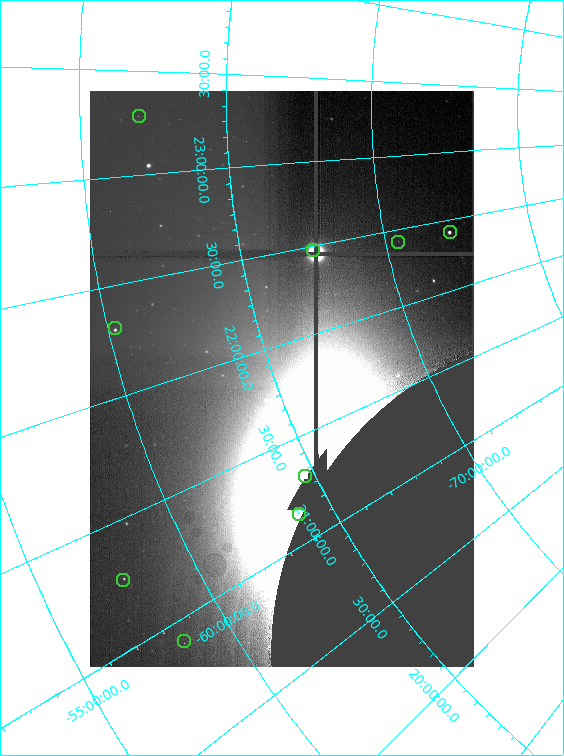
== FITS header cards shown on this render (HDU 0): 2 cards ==
NAXIS1  =                  384 /
NAXIS2  =                  576 /

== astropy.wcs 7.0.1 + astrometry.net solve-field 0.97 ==
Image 384 x 576 px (HDU 0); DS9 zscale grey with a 90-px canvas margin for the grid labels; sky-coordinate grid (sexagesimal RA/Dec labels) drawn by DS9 from the SOLVED WCS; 9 Tycho-2 reference stars matched to detected sources circled (green)
Header WCS: none
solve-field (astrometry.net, Tycho-2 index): SOLVED blind (the file carries no WCS)
Solved WCS: RA---TAN-SIP/DEC--TAN-SIP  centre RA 21:49:32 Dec -65:15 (327.38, -65.25 deg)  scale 124 x 122 arcsec/px (non-square pixels)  FOV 795.7' x 1171.3'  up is +110 deg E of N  parity flipped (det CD > 0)
(file carries no celestial WCS; the grid is the blind solution)
Tycho-2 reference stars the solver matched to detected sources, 9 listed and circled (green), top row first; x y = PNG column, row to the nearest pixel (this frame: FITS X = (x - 90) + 1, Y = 576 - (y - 91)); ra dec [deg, ICRS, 3 dp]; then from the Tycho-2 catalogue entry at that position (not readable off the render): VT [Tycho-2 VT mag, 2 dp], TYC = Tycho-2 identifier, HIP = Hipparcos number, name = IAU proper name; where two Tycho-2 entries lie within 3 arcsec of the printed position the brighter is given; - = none
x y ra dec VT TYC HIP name
139 116 349.240 -62.001 5.70 9126-1745-1 114948 -
450 232 336.154 -72.255 5.35 9340-2962-1 110618 -
398 242 336.294 -70.432 5.81 9340-2966-1 110668 -
313 250 337.157 -67.489 5.59 9124-1805-1 110935 -
115 328 334.625 -60.260 3.00 9117-1947-1 110130 -
305 476 319.502 -64.682 6.30 9110-1485-1 105148 -
299 514 317.136 -63.928 5.88 9109-1105-1 104364 -
123 580 318.921 -57.631 6.58 8801-142-1 104965 -
184 641 313.703 -58.454 3.78 8804-1375-1 103227 -